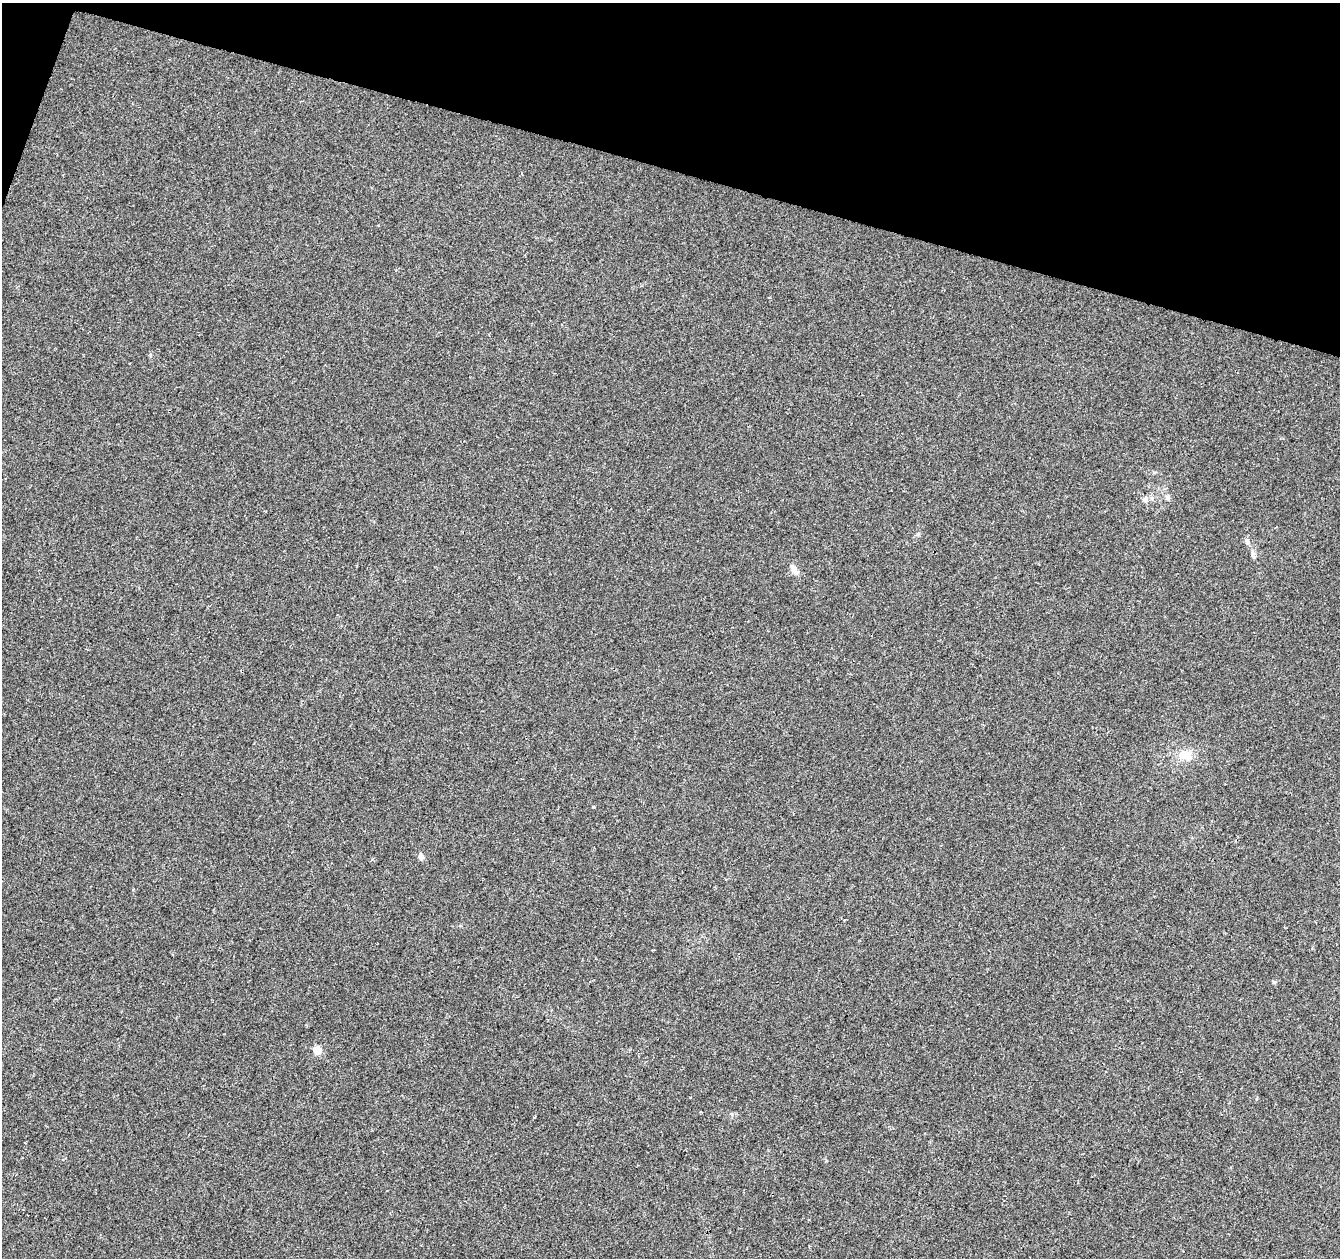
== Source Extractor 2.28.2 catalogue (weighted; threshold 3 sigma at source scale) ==
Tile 2 of 4 x 4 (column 2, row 1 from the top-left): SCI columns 1339-2676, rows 3984-5239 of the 5363 x 5521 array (HDU 1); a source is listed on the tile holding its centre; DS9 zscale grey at full resolution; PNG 1342 x 1260 px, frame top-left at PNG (2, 3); no overlay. Shown black and unused: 14% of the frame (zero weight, under 2 of 3 exposures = <1% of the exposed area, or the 3 px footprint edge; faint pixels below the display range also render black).
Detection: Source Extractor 2.28.2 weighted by HDU 2 'WHT'; one run over the whole footprint, this tile lists its part. Background 0.0286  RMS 0.0056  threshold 0.025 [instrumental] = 3 sigma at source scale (4.5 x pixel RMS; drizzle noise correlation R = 1.50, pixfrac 1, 0.0396/0.0396 arcsec/px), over >= 5 px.
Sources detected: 9; all 9 listed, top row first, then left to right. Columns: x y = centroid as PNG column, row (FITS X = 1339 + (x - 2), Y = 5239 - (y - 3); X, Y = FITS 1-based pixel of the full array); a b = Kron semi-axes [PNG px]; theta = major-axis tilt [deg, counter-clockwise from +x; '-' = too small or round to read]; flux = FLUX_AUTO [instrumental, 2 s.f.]
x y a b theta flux
1167 497 7 6 - 1.4
1152 498 7 4 -72 1
1145 499 8 6 74 1.4
1247 541 7 6 - 1.6
1253 555 13 5 -67 1.9
794 570 15 7 -55 3.6
1185 755 18 13 -3 7.7
421 856 5 4 - 4.6
317 1050 5 5 - 16